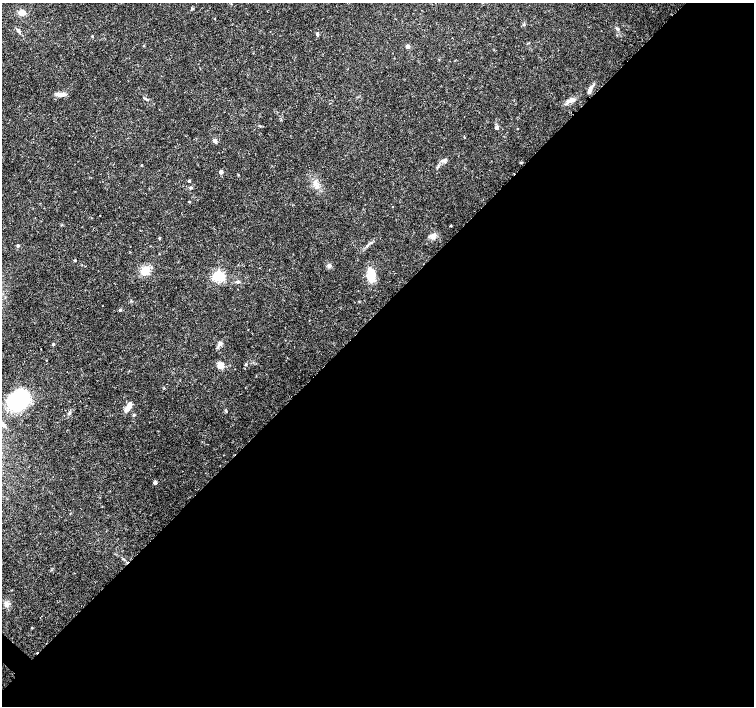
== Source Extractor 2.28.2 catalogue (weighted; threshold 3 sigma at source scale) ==
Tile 12 of 4 x 4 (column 4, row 3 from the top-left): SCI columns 4518-6021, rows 1574-2981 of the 6030 x 6030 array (HDU 1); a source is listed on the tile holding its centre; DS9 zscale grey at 2 x 2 block average (1 PNG px = mean of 2 x 2 image px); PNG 756 x 708 px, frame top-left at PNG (2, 3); no overlay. Shown black and unused: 56% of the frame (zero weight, under 3 of 4 exposures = <1% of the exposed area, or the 3 px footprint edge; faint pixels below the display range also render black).
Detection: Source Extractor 2.28.2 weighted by HDU 2 'WHT'; one run over the whole footprint, this tile lists its part. Background 0.0237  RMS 0.0019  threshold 0.00866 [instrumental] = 3 sigma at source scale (4.5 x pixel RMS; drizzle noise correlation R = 1.50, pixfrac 1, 0.0396/0.0396 arcsec/px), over >= 5 px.
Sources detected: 49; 1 cosmic-ray / hot-pixel residue — not listed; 1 inside a brighter listed object's ellipse — not listed separately; the other 47 listed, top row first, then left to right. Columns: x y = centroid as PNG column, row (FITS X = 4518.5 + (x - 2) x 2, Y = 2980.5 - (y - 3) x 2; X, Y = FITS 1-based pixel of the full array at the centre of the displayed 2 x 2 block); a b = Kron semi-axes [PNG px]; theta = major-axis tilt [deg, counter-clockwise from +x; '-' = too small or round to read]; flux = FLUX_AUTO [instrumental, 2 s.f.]
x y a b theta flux
231 4 2 2 - 0.25
193 9 4 2 - 0.37
22 13 7 6 - 2.6
524 25 4 3 - 0.45
618 29 6 3 -53 0.73
19 31 6 4 -50 1
317 33 4 3 - 0.49
92 36 3 2 - 0.4
144 46 3 2 - 0.37
408 46 3 3 - 3
589 90 9 4 68 2
60 94 14 4 3 2.4
146 99 4 2 - 0.42
570 101 10 5 6 2.1
496 127 3 3 - 1.9
518 129 2 2 - 0.25
215 141 3 3 - 3
444 161 5 5 - 1
142 165 2 2 - 0.32
221 172 3 2 - 2.5
238 175 3 2 - 0.36
189 181 3 2 - 0.55
315 182 8 5 73 2
189 202 2 2 - 0.43
451 226 3 2 - 0.32
433 236 8 6 50 2.4
18 246 3 3 - 0.82
159 254 2 2 - 0.18
75 260 2 2 - 0.55
329 266 6 5 - 1.2
145 271 9 7 41 6
371 275 13 7 -85 8.5
218 276 4 4 - 75
238 282 5 4 - 0.68
120 310 3 2 - 0.62
53 344 3 2 - 0.65
219 344 3 3 - 0.62
246 364 3 3 - 0.34
221 365 7 6 - 3.1
19 400 14 10 43 60
127 408 8 5 49 3.3
69 413 5 3 - 0.62
64 415 2 2 - 0.19
134 415 3 2 - 0.34
155 482 2 2 - 2.5
6 604 7 5 76 1.5
32 627 3 2 - 0.33
Diffuse or blended objects may show on this block-average render without a row.